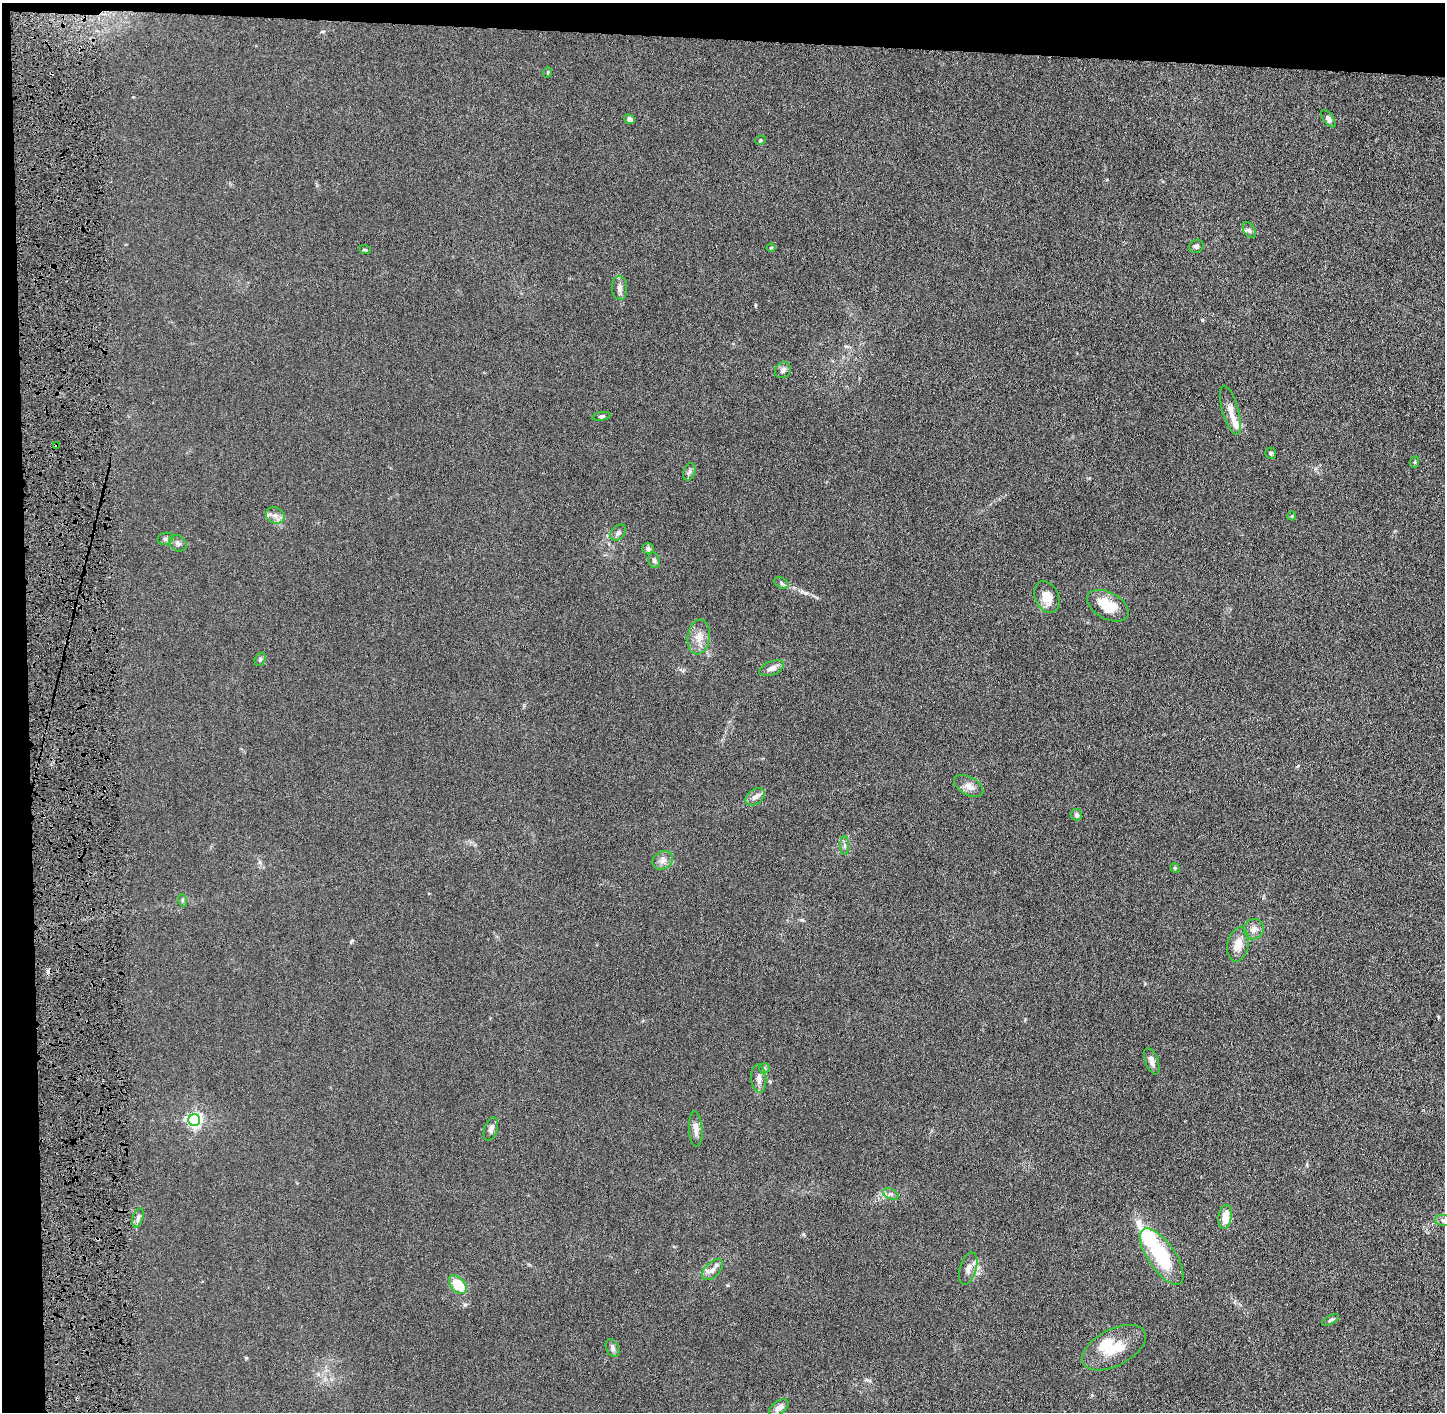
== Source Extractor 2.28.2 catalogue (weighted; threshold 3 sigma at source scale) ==
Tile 1 of 3 x 3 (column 1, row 1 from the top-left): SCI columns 17-1459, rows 2826-4235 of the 4362 x 4242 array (HDU 1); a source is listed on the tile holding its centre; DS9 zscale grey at full resolution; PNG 1447 x 1414 px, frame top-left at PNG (2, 3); each listed source drawn as its Kron ellipse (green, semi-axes under 4 px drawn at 4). Shown black and unused: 5% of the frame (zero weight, under 4 of 8 exposures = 1% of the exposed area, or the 3 px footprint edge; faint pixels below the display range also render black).
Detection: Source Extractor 2.28.2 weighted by HDU 2 'WHT'; one run over the whole footprint, this tile lists its part. Background 0.0136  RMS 0.0045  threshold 0.0183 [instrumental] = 3 sigma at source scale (4.09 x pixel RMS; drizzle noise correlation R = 1.36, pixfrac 0.8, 0.05/0.05 arcsec/px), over >= 5 px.
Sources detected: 62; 1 cosmic-ray / hot-pixel residue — neither listed nor drawn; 5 inside a brighter listed object's ellipse — not listed separately; the other 56 listed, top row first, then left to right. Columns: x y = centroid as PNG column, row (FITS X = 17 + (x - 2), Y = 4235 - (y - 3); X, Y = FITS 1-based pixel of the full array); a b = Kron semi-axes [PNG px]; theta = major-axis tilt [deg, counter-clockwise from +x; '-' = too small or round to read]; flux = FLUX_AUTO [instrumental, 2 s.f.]
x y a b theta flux
548 72 5 3 - 0.35
629 119 5 5 - 1.3
1328 119 10 5 -54 1.2
760 140 5 4 - 0.51
1249 230 9 5 -60 1.1
1196 246 7 6 - 1.1
771 248 4 4 - 0.43
365 250 6 3 -19 0.43
619 288 12 7 -87 1.9
783 370 8 7 - 1.5
1230 410 25 8 -74 3.7
602 416 9 4 8 0.74
57 446 4 3 - 1.2
1271 453 5 5 - 0.65
1415 462 6 3 71 0.43
689 472 9 5 71 1.1
275 515 10 8 -25 2
1292 516 4 4 - 0.39
618 532 9 6 48 1.4
165 539 8 6 15 1.1
178 543 9 7 -32 1.4
648 548 6 5 - 1.1
654 560 8 6 -74 0.88
781 583 7 5 -29 0.81
1047 597 16 12 -67 5.7
1108 606 22 13 -28 11
699 637 17 11 82 4.3
260 659 7 5 68 0.69
772 668 13 7 23 2.1
969 786 16 9 -30 2.8
755 797 11 7 37 2.2
1077 815 6 5 - 1.3
845 845 9 4 -90 0.95
663 860 11 8 31 2.3
1175 868 5 4 - 0.4
182 900 6 4 -72 0.52
1254 929 10 9 - 2.6
1238 944 17 10 78 4.5
1152 1061 14 6 -70 2
764 1068 5 5 - 0.58
759 1078 14 7 -85 2.3
194 1120 6 6 - 110
491 1129 12 6 72 1.5
696 1129 17 7 -86 2.5
891 1194 8 5 -23 1
1225 1217 12 6 80 5.7
138 1218 10 5 72 1.3
1444 1221 9 5 -5 1.1
1162 1256 33 13 -56 26
968 1268 17 8 74 2.8
712 1270 13 7 45 2.2
458 1285 11 7 -49 11
1330 1320 9 4 27 0.69
612 1348 9 6 -66 1.3
1114 1348 35 18 27 12
779 1408 11 6 36 2.2
Overlapping masked pixels (flux is a lower limit): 1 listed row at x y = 57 446
Isophote crosses this tile's border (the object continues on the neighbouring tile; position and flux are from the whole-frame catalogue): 1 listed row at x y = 1444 1221